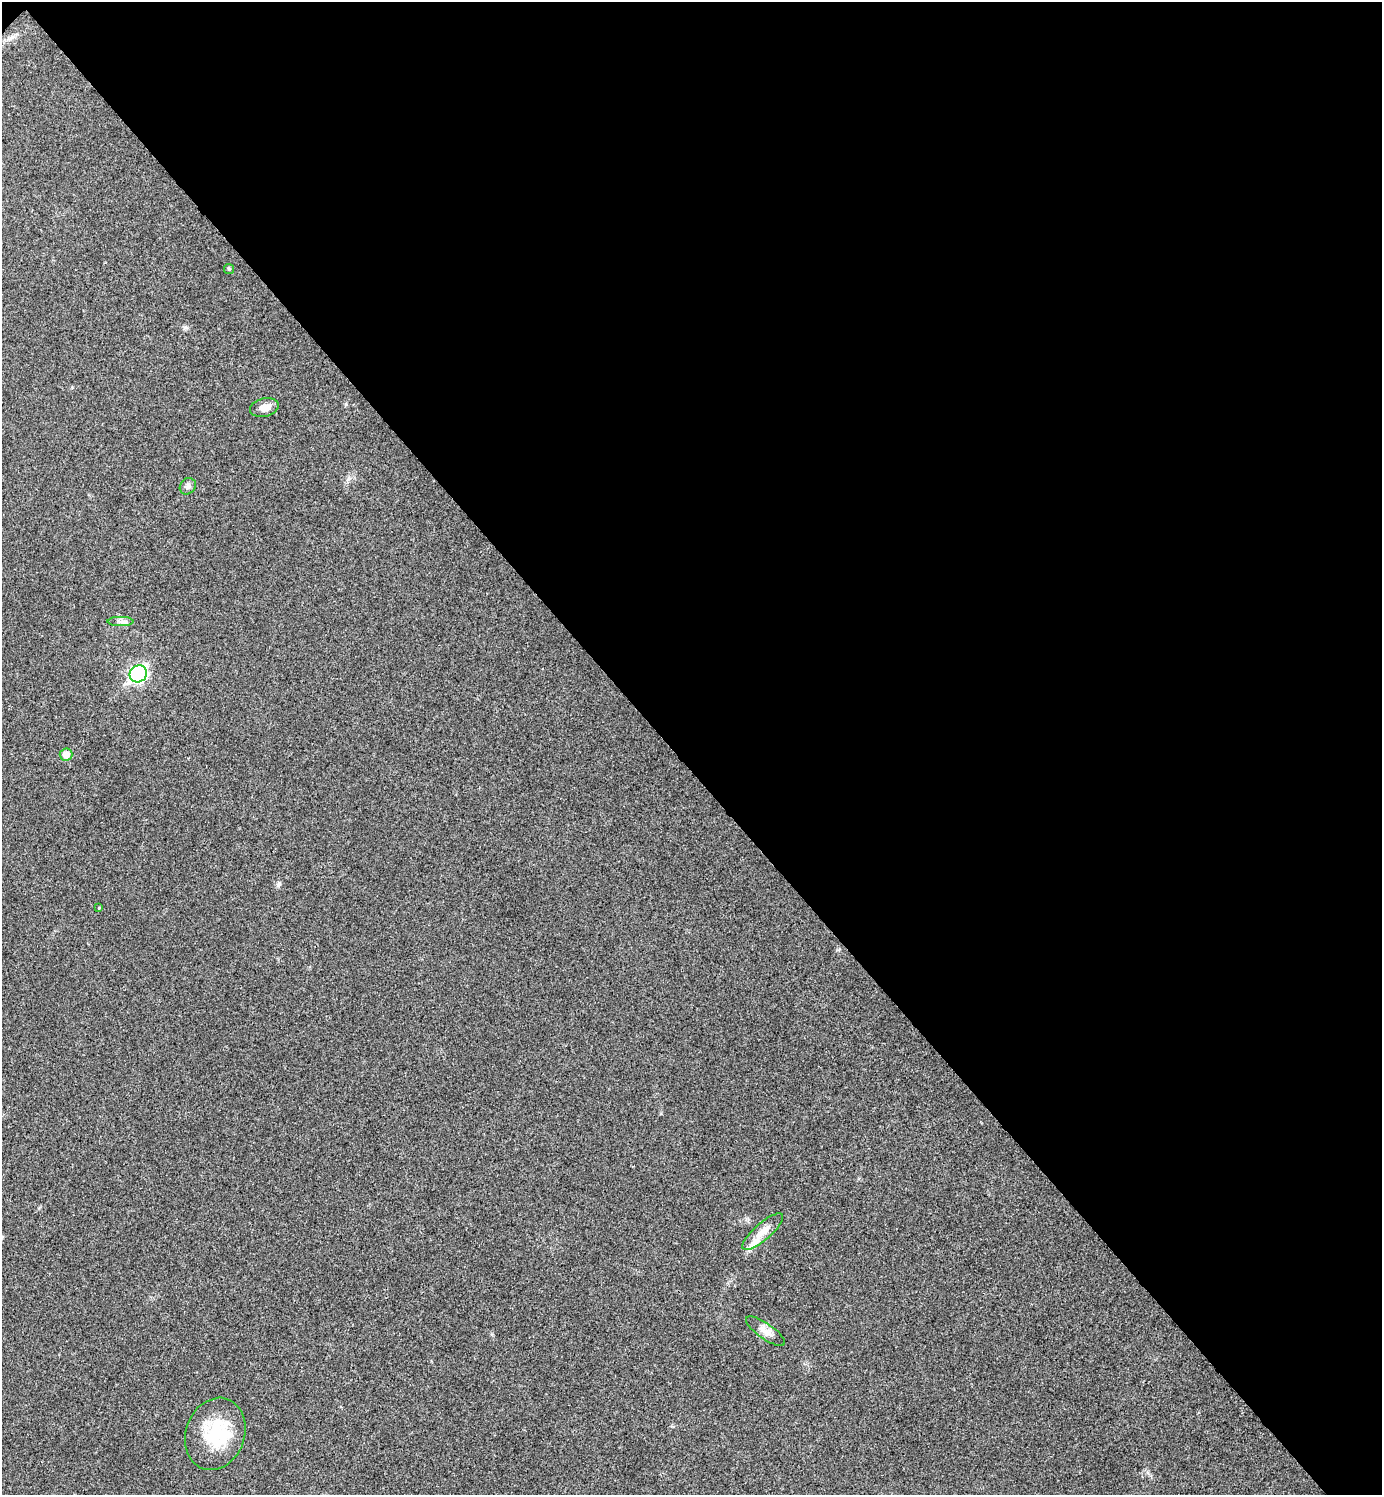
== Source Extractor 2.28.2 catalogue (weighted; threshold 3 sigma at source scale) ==
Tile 3 of 4 x 4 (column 3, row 1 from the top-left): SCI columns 3061-4440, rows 4483-5975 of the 5980 x 5981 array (HDU 1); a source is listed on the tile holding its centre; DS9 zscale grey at full resolution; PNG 1384 x 1497 px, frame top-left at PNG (2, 2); each listed source drawn as its Kron ellipse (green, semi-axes under 4 px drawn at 4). Shown black and unused: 51% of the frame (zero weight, under 3 of 4 exposures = <1% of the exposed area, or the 3 px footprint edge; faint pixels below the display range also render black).
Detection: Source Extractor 2.28.2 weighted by HDU 2 'WHT'; one run over the whole footprint, this tile lists its part. Background 0.0285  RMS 0.0054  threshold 0.0241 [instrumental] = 3 sigma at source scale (4.5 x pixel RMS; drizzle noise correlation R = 1.50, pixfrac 1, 0.05/0.05 arcsec/px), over >= 5 px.
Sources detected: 12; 1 inside a brighter object's white glare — neither listed nor drawn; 1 inside a brighter listed object's ellipse — not listed separately; the other 10 listed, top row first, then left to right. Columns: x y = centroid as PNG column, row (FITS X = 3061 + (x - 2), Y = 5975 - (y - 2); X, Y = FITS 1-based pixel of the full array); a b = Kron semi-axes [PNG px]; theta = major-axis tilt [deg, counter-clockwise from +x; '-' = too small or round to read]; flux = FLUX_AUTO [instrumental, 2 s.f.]
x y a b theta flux
229 269 5 5 - 0.8
264 408 14 9 13 4.3
188 486 9 7 46 1.8
120 622 13 4 0 1.9
138 674 9 8 - 140
66 755 6 6 - 4.3
99 908 3 2 - 0.47
763 1232 26 8 41 6
766 1331 23 8 -35 4.2
215 1434 37 29 70 29
Unlisted compact peaks at least as high as the median listed source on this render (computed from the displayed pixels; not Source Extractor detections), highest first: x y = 279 884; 346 404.